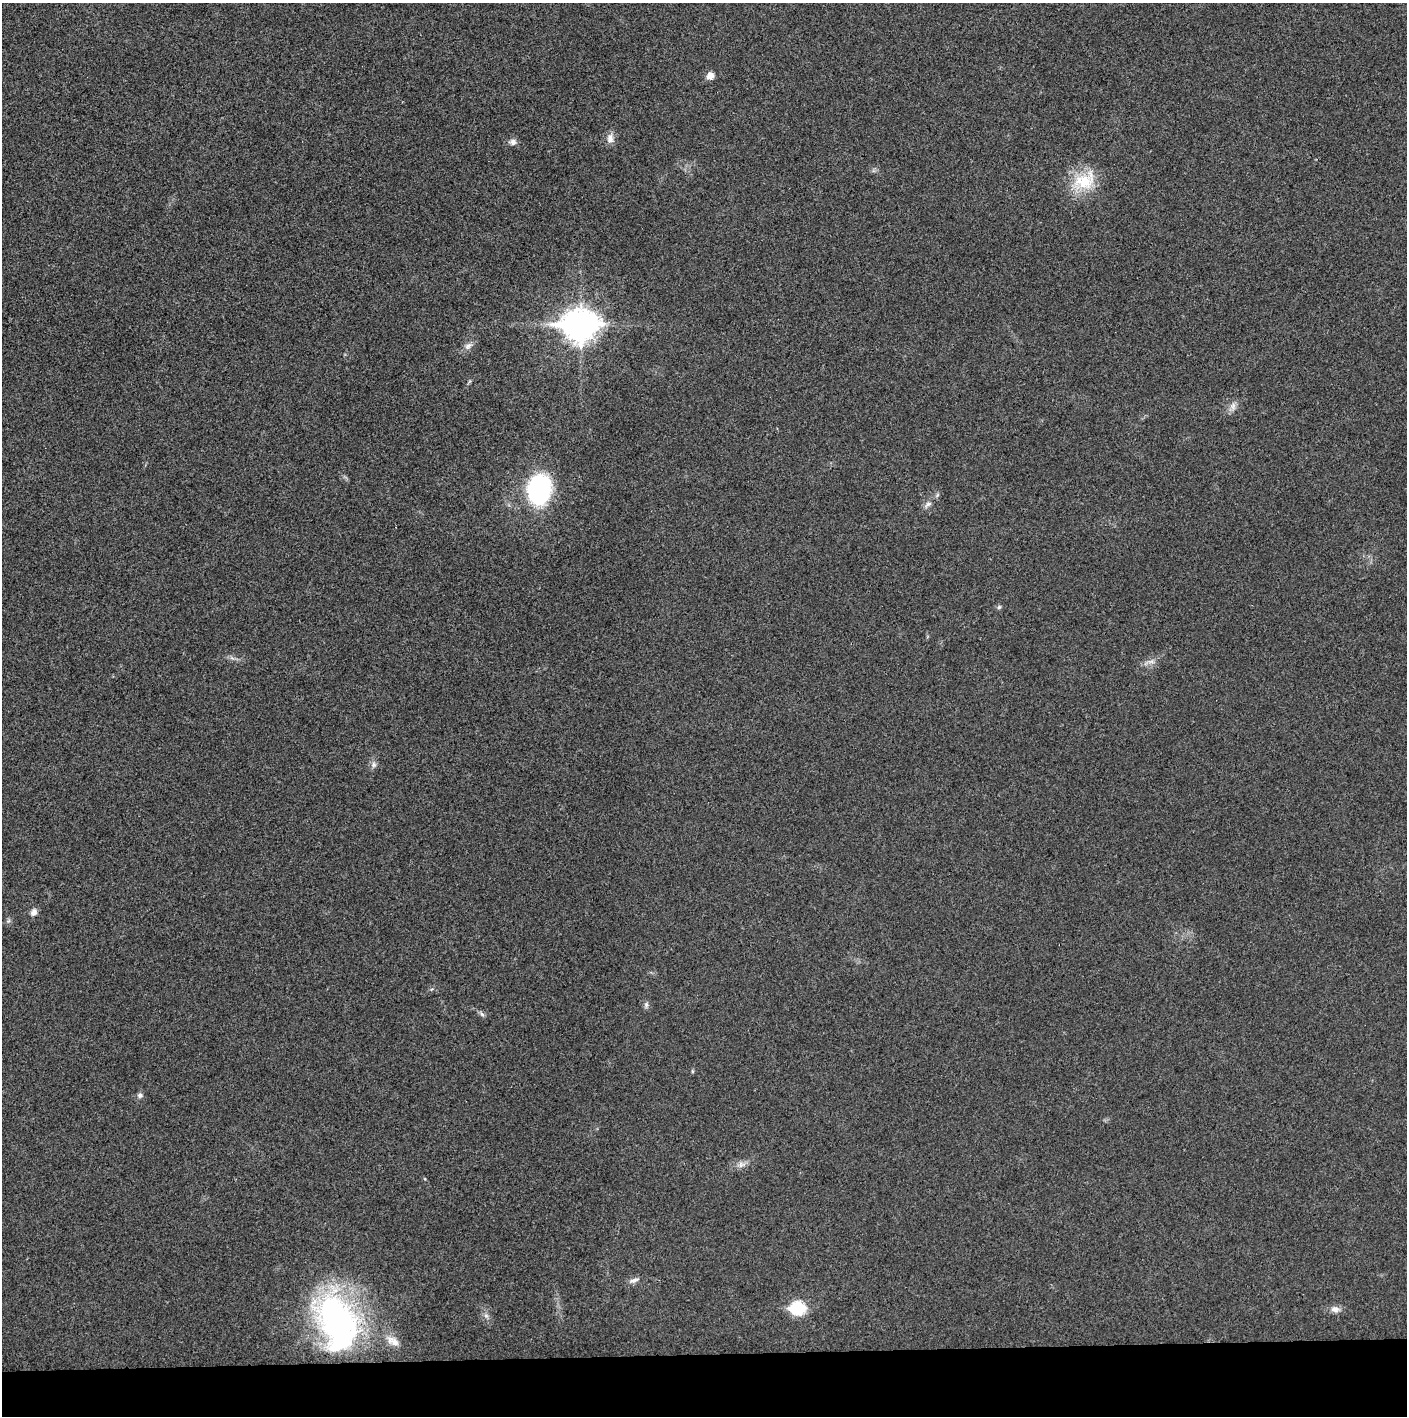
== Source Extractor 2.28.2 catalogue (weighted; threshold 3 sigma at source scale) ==
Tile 8 of 3 x 3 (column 2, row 3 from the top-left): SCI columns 1414-2818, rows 1-1414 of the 4227 x 4252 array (HDU 1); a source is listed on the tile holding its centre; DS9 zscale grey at full resolution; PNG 1409 x 1418 px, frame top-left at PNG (2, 3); no overlay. Shown black and unused: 4% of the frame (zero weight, under 3 of 4 exposures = <1% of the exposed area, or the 3 px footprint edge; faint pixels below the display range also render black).
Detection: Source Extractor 2.28.2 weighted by HDU 2 'WHT'; one run over the whole footprint, this tile lists its part. Background 0.0248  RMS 0.006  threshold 0.0269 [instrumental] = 3 sigma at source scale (4.5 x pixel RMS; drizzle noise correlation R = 1.50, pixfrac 1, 0.05/0.05 arcsec/px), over >= 5 px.
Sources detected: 26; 1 inside a brighter object's white glare — not listed; the other 25 listed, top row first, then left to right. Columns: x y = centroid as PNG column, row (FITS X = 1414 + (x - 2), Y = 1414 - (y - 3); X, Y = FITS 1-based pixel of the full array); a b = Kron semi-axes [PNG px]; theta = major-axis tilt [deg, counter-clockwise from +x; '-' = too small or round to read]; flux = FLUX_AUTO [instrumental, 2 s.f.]
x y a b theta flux
710 76 8 7 - 4.2
610 139 14 9 84 3.7
513 142 9 8 - 2.5
1085 181 34 23 27 23
580 325 13 10 3 950
468 346 12 7 39 3.1
1233 406 11 8 82 3.1
539 490 26 21 85 82
937 495 7 4 71 0.91
928 504 11 6 29 2.2
999 607 6 5 - 1
1151 662 11 4 0 2.2
374 765 8 7 - 2
34 912 10 7 55 2.6
646 1005 9 5 81 1.5
482 1014 7 6 - 1.4
692 1071 6 3 -72 0.65
140 1095 8 6 27 1.6
741 1164 11 8 20 3.1
633 1280 15 6 18 2.6
798 1308 8 7 - 69
1335 1309 12 8 -9 3.4
486 1315 7 4 -19 1.3
336 1319 70 44 -54 150
393 1341 20 11 -33 6.5